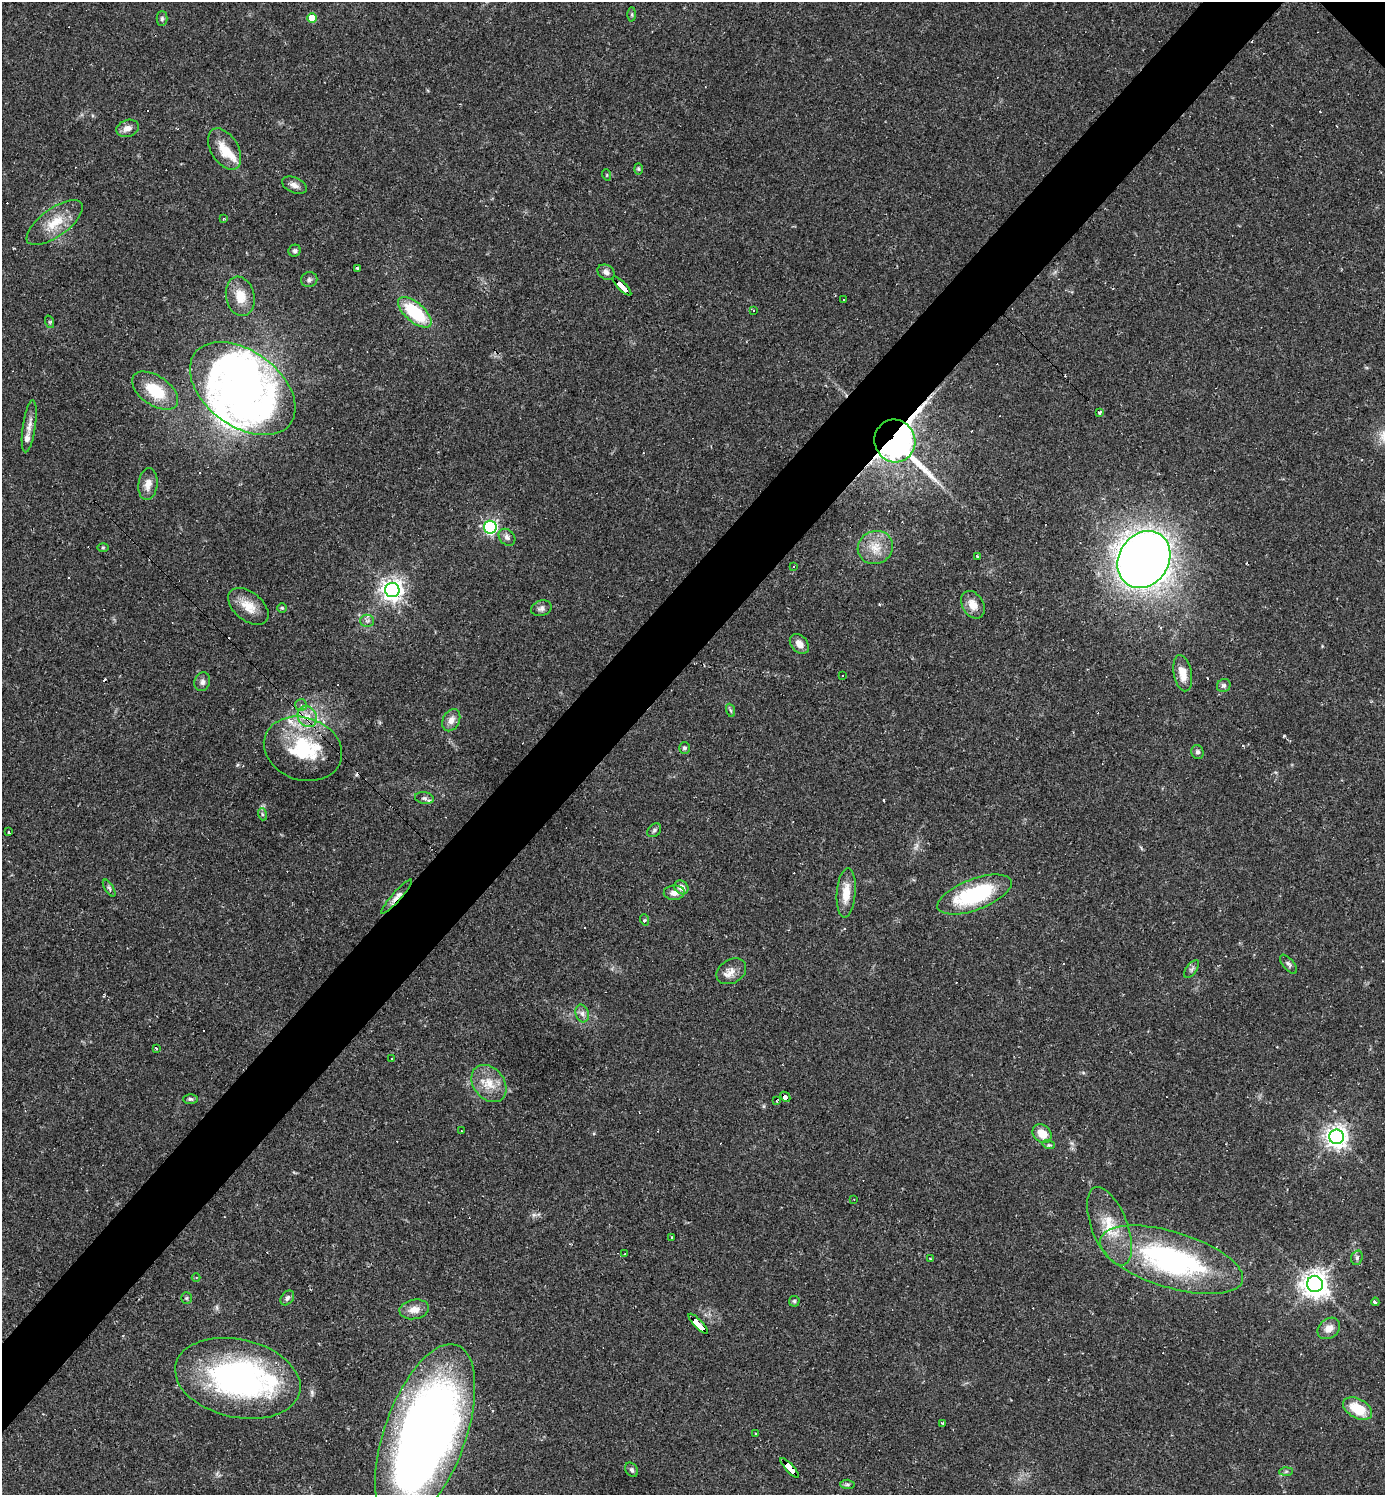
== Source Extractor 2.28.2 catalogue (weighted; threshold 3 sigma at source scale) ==
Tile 7 of 4 x 4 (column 3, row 2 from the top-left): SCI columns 3059-4441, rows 2988-4480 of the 5975 x 5974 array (HDU 1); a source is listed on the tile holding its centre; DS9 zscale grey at full resolution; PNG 1387 x 1497 px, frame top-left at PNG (2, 2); each listed source drawn as its Kron ellipse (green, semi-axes under 4 px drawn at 4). Shown black and unused: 5% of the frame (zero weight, under 2 of 3 exposures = <1% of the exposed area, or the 3 px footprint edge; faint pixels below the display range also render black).
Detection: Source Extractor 2.28.2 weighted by HDU 2 'WHT'; one run over the whole footprint, this tile lists its part. Background 0.0384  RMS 0.0049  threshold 0.0222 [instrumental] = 3 sigma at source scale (4.5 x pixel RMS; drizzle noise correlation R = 1.50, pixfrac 1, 0.05/0.05 arcsec/px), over >= 5 px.
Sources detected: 136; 2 inside a brighter object's white glare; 25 cosmic-ray / hot-pixel residue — neither listed nor drawn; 8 inside a brighter listed object's ellipse — not listed separately; the other 101 listed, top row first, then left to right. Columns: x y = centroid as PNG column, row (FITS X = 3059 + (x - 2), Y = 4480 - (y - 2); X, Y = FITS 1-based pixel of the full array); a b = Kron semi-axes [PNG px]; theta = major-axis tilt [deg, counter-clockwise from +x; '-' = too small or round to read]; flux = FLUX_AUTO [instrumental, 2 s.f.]
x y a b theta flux
632 14 7 4 -90 0.73
162 18 7 5 89 1
312 18 5 5 - 10
127 128 11 8 17 3.4
225 149 22 13 -58 10
638 169 6 4 -88 0.63
607 175 6 3 -72 0.46
294 185 13 7 -23 2.7
223 218 3 2 - 0.55
55 223 33 14 36 12
295 251 6 6 - 1.1
357 268 3 3 - 1.2
606 272 9 7 -30 2.1
309 280 8 7 - 1.4
622 286 13 3 -46 95
240 296 20 14 -78 9.2
844 299 3 3 - 4.3
754 310 3 3 - 1.5
415 312 20 9 -41 30
50 322 6 4 -72 0.63
243 389 59 37 -37 160
155 391 26 14 -35 17
1100 412 4 3 - 1.1
29 426 26 6 81 4.1
895 441 21 20 - 750
148 484 16 9 83 4.1
490 527 6 6 - 110
507 537 9 7 -46 1.9
875 547 18 16 25 8.7
103 548 5 4 - 0.56
978 557 3 3 - 0.92
1144 560 30 25 56 770
793 566 3 2 - 0.42
392 590 7 7 - 350
973 605 15 10 -58 5.6
248 606 23 14 -39 8.3
282 608 5 5 - 0.62
541 608 10 7 15 2
367 621 7 6 - 1.4
799 644 11 8 -49 3.5
1183 673 18 9 -78 7
842 676 3 3 - 1.5
202 682 9 7 71 1.9
1224 686 7 6 - 1.3
301 705 6 6 - 1.3
730 710 7 4 -70 0.87
307 717 11 9 -58 5.3
451 720 11 8 63 3.5
684 748 6 5 - 1
303 749 40 31 -19 36
1197 752 7 6 - 1.3
424 798 9 6 -10 1.5
262 814 6 4 -71 0.84
654 830 8 6 46 1.2
9 832 4 3 - 1.8
681 887 8 6 -42 3.6
109 888 9 4 -58 0.88
674 893 10 7 3 3.4
846 893 25 9 85 8.5
975 894 39 15 20 46
397 896 23 4 49 3
645 920 5 3 - 0.56
1288 964 11 5 -49 1.4
1192 969 10 5 54 1.3
731 971 16 11 32 4.6
582 1013 9 6 -75 2
156 1048 3 2 - 1.1
392 1059 3 3 - 0.82
489 1083 20 15 -52 9.5
785 1097 6 4 -44 42
190 1099 7 5 -1 1
777 1101 3 2 - 0.65
461 1131 3 2 - 0.95
1042 1134 10 8 -42 7.8
1337 1137 7 7 - 370
1049 1145 6 4 -17 0.84
854 1199 3 2 - 0.29
1109 1226 41 18 -69 17
672 1237 3 3 - 1.3
625 1254 3 2 - 0.42
1357 1258 7 5 71 1.1
931 1259 3 3 - 1.7
1172 1260 74 28 -17 110
196 1277 4 3 - 0.43
1315 1284 8 8 - 550
186 1298 5 5 - 0.72
287 1298 8 6 51 1.6
794 1301 5 5 - 0.87
1375 1302 4 3 - 1.7
414 1309 15 9 10 5
698 1324 13 3 -46 140
1329 1328 12 9 41 4.3
238 1378 64 39 -13 140
1358 1409 15 9 -29 14
943 1423 4 3 - 1.1
425 1434 95 40 70 510
756 1434 3 3 - 1.8
790 1468 13 4 -48 120
632 1470 8 6 -57 1.1
1286 1471 7 4 2 0.9
847 1484 7 4 -5 0.86
Overlapping masked pixels (flux is a lower limit): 8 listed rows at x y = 622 286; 895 441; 307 717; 303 749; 397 896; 785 1097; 698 1324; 790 1468
Isophote crosses this tile's border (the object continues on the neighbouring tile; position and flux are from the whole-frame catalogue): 1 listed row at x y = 425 1434